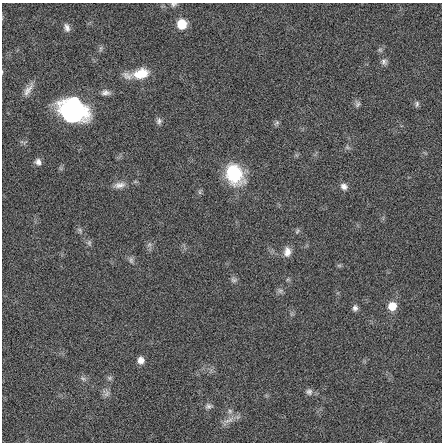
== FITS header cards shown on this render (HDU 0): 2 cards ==
NAXIS1  =                  440 / length of data axis 1
NAXIS2  =                  440 / length of data axis 2

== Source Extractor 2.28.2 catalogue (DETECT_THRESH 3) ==
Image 440 x 440 px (HDU 0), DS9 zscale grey, 1 PNG px = 1 image px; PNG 444 x 444 px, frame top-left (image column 1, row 440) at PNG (2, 3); no overlay
Background 0.00357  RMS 0.59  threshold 1.77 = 3 sigma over >= 5 px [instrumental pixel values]
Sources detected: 40; all 40 listed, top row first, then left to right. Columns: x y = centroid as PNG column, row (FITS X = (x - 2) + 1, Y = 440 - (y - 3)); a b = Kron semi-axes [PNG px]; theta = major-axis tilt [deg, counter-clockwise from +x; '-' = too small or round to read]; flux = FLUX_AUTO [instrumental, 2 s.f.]
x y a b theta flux
174 4 8 6 16 94
182 24 9 8 - 950
67 28 10 7 -72 180
101 48 9 4 89 77
384 62 9 8 - 150
141 73 20 12 12 820
127 76 15 10 -20 270
28 90 22 7 57 290
105 93 12 7 -3 180
74 102 10 9 - 1400
357 104 10 7 -87 110
417 104 8 5 89 83
71 114 23 16 -11 6900
159 121 8 7 - 120
277 123 9 6 41 90
347 147 6 5 - 74
38 162 9 7 -48 170
234 174 20 16 -63 2400
119 185 17 8 8 300
344 186 9 7 -35 180
200 192 7 4 -89 72
80 230 10 6 -53 110
297 231 7 4 64 67
89 243 9 5 -70 100
149 244 9 6 63 130
287 252 12 9 84 300
131 260 10 5 -75 120
339 265 7 4 -1 59
234 280 9 6 -10 110
280 291 8 8 - 120
392 306 9 8 - 600
355 308 8 6 90 140
141 360 8 7 - 260
110 378 7 6 - 93
83 379 10 6 -31 120
309 392 9 8 - 150
107 393 11 7 61 160
208 406 10 7 7 130
230 411 6 6 - 110
229 420 19 6 28 300
At the frame edge (FLAGS 8, measured only in part): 1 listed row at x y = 174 4